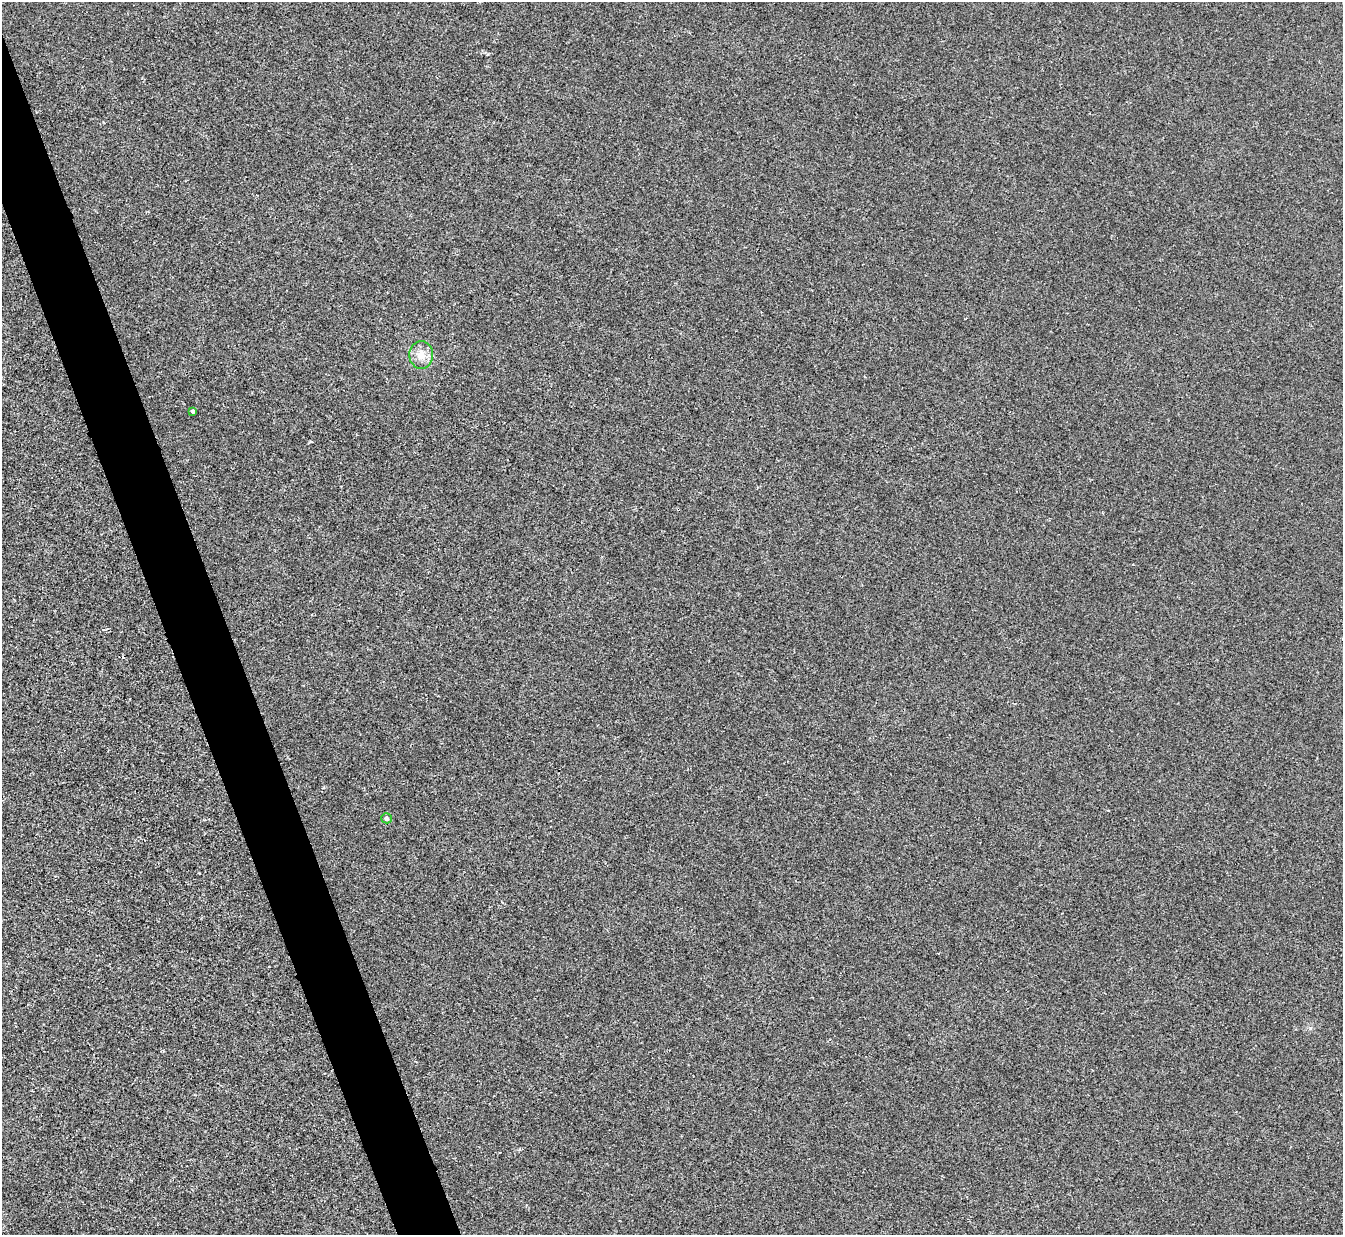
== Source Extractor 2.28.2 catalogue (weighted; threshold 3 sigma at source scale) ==
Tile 11 of 4 x 4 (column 3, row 3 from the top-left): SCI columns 2687-4027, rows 1507-2739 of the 5370 x 5353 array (HDU 1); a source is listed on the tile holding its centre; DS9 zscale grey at full resolution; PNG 1345 x 1237 px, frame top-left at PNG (2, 2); each listed source drawn as its Kron ellipse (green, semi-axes under 4 px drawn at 4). Shown black and unused: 4% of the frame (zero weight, under 2 of 3 exposures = <1% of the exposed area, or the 3 px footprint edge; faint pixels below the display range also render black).
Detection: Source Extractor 2.28.2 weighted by HDU 2 'WHT'; one run over the whole footprint, this tile lists its part. Background 0.00107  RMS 0.005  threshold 0.0225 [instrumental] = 3 sigma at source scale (4.5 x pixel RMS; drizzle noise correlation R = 1.50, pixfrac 1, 0.05/0.05 arcsec/px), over >= 5 px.
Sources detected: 3; all 3 listed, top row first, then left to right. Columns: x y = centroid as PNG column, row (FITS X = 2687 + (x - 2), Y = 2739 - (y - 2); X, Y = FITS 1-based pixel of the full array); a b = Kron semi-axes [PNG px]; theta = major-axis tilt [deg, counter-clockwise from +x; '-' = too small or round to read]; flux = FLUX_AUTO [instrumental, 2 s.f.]
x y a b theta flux
421 355 14 12 -87 5.8
193 411 4 3 - 1.2
387 818 5 5 - 1.6